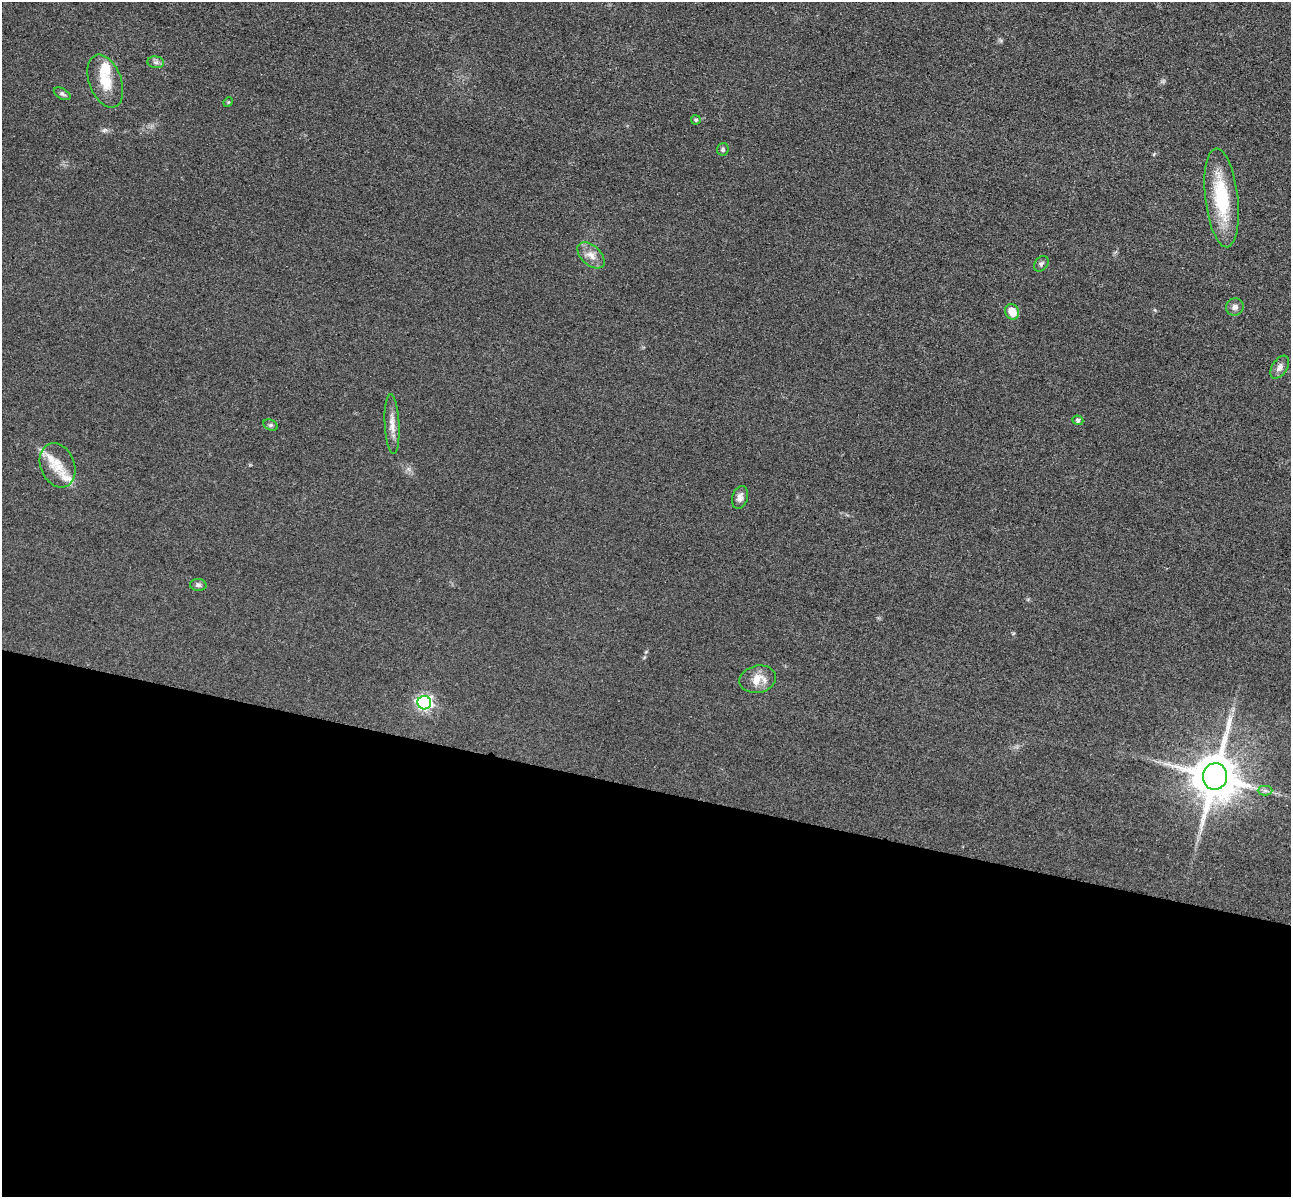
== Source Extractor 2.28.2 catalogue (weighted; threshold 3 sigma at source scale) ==
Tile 14 of 4 x 4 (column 2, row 4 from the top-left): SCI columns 1462-2750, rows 396-1590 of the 5350 x 5365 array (HDU 1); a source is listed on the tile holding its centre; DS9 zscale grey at full resolution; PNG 1293 x 1199 px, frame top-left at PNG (2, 2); each listed source drawn as its Kron ellipse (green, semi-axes under 4 px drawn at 4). Shown black and unused: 34% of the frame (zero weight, under 3 of 4 exposures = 9% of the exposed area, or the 3 px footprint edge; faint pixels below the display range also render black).
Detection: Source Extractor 2.28.2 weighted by HDU 2 'WHT'; one run over the whole footprint, this tile lists its part. Background 0.0477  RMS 0.0085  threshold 0.0383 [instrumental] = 3 sigma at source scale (4.5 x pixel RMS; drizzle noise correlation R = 1.50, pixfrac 1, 0.05/0.05 arcsec/px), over >= 5 px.
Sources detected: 25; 3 inside a brighter listed object's ellipse — not listed separately; the other 22 listed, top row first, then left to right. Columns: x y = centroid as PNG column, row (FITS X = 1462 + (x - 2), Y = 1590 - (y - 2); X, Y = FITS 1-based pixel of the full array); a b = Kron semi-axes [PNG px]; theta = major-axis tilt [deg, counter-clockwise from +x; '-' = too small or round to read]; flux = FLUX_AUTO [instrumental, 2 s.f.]
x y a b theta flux
156 62 8 6 -7 2.4
105 81 27 16 -70 20
62 94 9 5 -30 1.8
228 102 5 4 - 0.75
696 120 4 4 - 1.1
723 149 6 6 - 1.6
1222 198 50 16 -84 51
591 255 16 9 -44 7.5
1041 264 9 6 50 2
1235 307 9 8 - 3.3
1012 312 8 7 - 12
1280 367 13 7 57 4.1
1078 420 5 4 - 1.9
392 424 30 7 -87 8.4
271 425 7 5 -26 1.7
58 465 23 17 -67 16
740 497 12 7 74 4.2
198 585 8 6 -3 2.1
758 679 18 13 12 12
424 703 7 6 - 190
1215 776 13 12 - 4000
1265 791 7 5 0 2.1
Overlapping masked pixels (flux is a lower limit): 1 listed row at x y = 1215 776